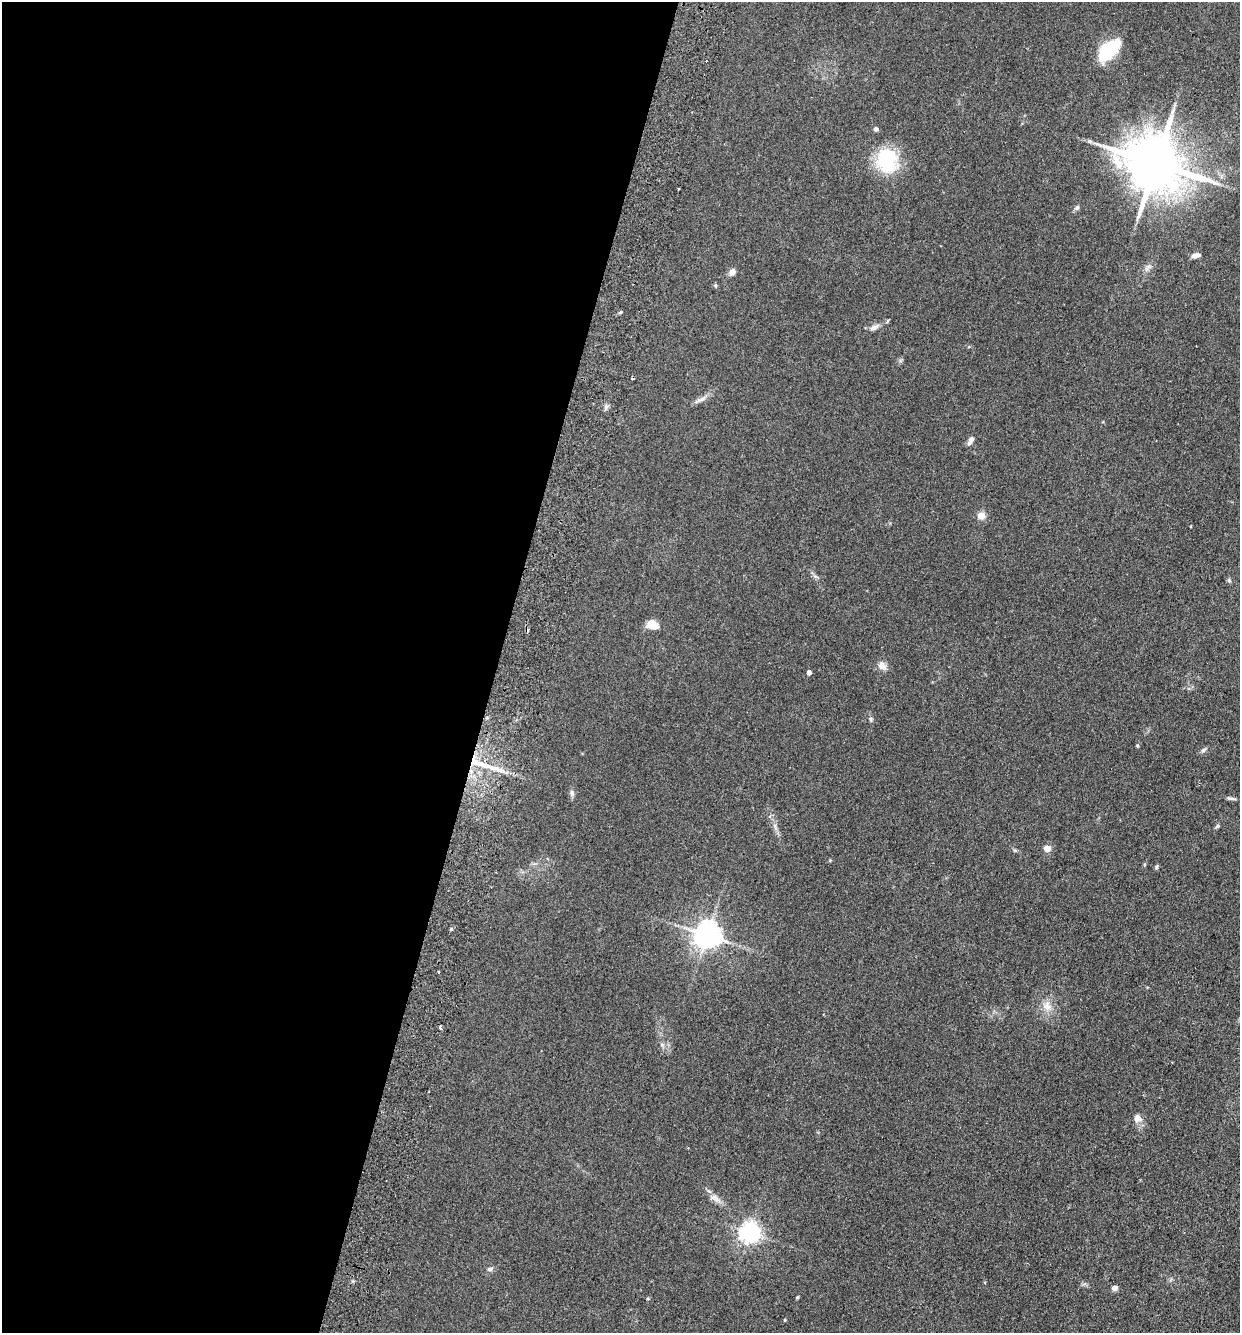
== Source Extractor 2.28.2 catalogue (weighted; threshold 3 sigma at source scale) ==
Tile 5 of 4 x 4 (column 1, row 2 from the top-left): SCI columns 316-1553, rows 2685-4015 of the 5452 x 5368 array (HDU 1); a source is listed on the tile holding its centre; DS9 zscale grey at full resolution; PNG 1242 x 1335 px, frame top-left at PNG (2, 2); no overlay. Shown black and unused: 40% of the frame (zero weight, under 2 of 3 exposures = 3% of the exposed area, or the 3 px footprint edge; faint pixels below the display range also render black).
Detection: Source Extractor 2.28.2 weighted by HDU 2 'WHT'; one run over the whole footprint, this tile lists its part. Background 0.15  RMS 0.011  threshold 0.0505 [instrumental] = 3 sigma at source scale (4.5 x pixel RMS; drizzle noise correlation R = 1.50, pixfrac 1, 0.05/0.05 arcsec/px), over >= 5 px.
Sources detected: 42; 3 cosmic-ray / hot-pixel residue — not listed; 1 inside a brighter listed object's ellipse — not listed separately; the other 38 listed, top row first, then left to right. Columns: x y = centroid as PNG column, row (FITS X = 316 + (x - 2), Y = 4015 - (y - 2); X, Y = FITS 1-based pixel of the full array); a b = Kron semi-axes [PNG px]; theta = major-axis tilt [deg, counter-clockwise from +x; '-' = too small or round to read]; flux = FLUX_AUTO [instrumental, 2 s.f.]
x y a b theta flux
1109 50 19 10 44 88
876 129 5 4 - 4
1089 141 6 4 72 1.4
887 160 31 25 -77 56
1155 163 18 14 -23 7300
679 189 2 2 - 1.1
1077 208 8 5 44 2.4
1196 255 10 5 11 5
1147 268 13 4 54 3.7
732 272 9 7 49 4.6
874 327 14 6 26 5.5
700 400 21 5 27 5.6
971 440 12 6 61 4.2
981 516 5 4 - 30
1229 580 6 5 - 2
652 624 12 9 -28 13
882 666 11 9 -52 7.1
809 673 4 4 - 5.4
871 719 7 4 -88 1.7
1137 746 4 4 - 1.1
1204 750 8 5 37 2.5
491 767 40 6 -18 19
572 793 9 6 -73 3.2
1231 798 12 4 -9 2.6
775 826 11 3 -80 3.2
1217 826 7 4 53 1.6
1047 849 5 4 - 17
1156 867 6 4 88 1.5
707 935 8 8 - 1300
438 972 3 3 - 2.3
1047 1006 14 11 -81 10
1137 1118 11 10 - 7.5
715 1198 19 7 -32 7.6
750 1233 7 7 - 630
490 1269 8 6 9 2.9
1114 1288 4 4 - 9.7
797 1297 5 4 - 1.1
785 1320 3 3 - 1
Unlisted compact peaks at least as high as the median listed source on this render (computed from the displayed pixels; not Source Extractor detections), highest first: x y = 451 929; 606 407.